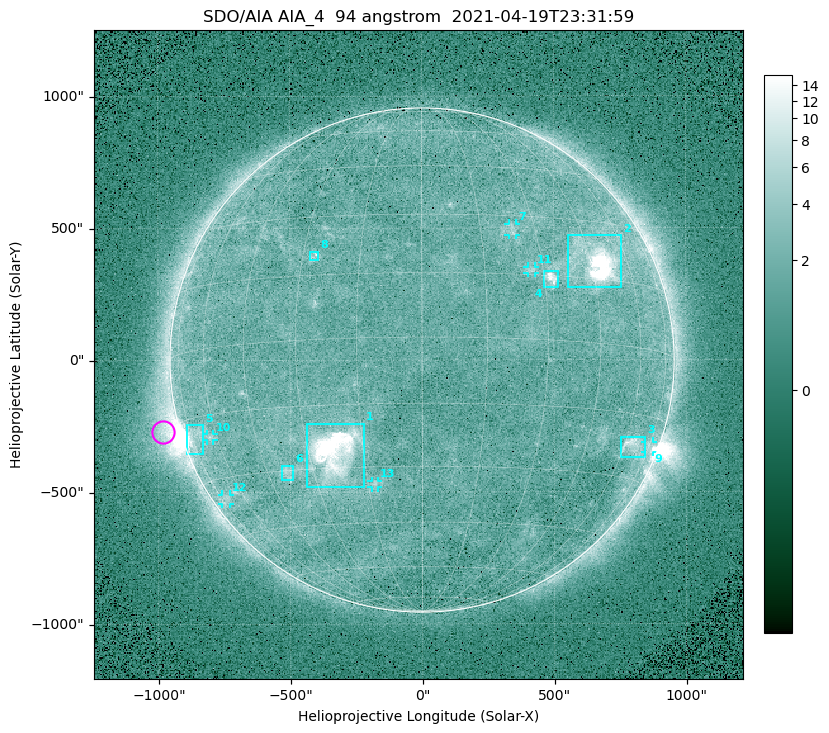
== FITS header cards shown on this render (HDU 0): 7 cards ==
TELESCOP= 'SDO/AIA '
INSTRUME= 'AIA_4   '
WAVELNTH=                   94
WAVEUNIT= 'angstrom'
DATE-OBS= '2021-04-19T23:31:59.12'
CTYPE1  = 'HPLN-TAN'
CTYPE2  = 'HPLT-TAN'

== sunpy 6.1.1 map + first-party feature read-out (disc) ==
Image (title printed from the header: SDO/AIA AIA_4  94 angstrom  2021-04-19T23:31:59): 512 x 512 px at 4.8 arcsec/px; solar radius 955 arcsec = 199 px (full disc in frame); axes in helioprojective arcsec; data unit not stated in the header (colour bar unlabelled)
Orientation: roll -0.138 deg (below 1 deg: not rotated)
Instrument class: DISC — disc imager (sunpy class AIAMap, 94 A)
Bright regions (active regions / flare kernels): reference = the median radial profile (limb darkening/brightening removed); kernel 5 px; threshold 5 sigma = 2.46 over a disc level ~1.75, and >= 1.15x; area >= 9 px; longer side >= 5 px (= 24 arcsec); searched inside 0.97 R_sun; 13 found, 13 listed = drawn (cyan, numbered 1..; 6 of them under ~33 arcsec drawn as corner ticks so the feature stays visible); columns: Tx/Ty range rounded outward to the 10 arcsec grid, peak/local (2 s.f.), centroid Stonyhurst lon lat
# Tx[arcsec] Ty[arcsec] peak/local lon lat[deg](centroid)
1 -440..-220 -480..-240 130 -23 -26
2 550..760 270..470 34 +47 +19
3 750..850 -370..-290 4.5 +64 -22
4 460..520 270..340 7.1 +32 +14
5 -900..-830 -360..-240 6 -72 -19
6 -540..-490 -450..-400 3.1 -38 -30
7 330..360 470..520 2.9 +23 +26
8 -430..-390 380..410 3.2 -27 +20
9 840..880 -350..-310 3 +75 -21
10 -820..-790 -300..-280 2.7 -63 -20
11 400..430 330..360 2.9 +27 +16
12 -760..-730 -550..-510 2.3 -72 -35
13 -190..-170 -480..-450 2.8 -13 -34
Off-limb structures (1.02-1.3 R_sun): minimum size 50 px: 6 found; the strongest spans PA ~85..115 deg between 1.02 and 1.22 R_sun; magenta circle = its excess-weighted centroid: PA ~105 deg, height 1.07 R_sun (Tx ~-980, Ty ~-270 arcsec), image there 4.9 x the reference